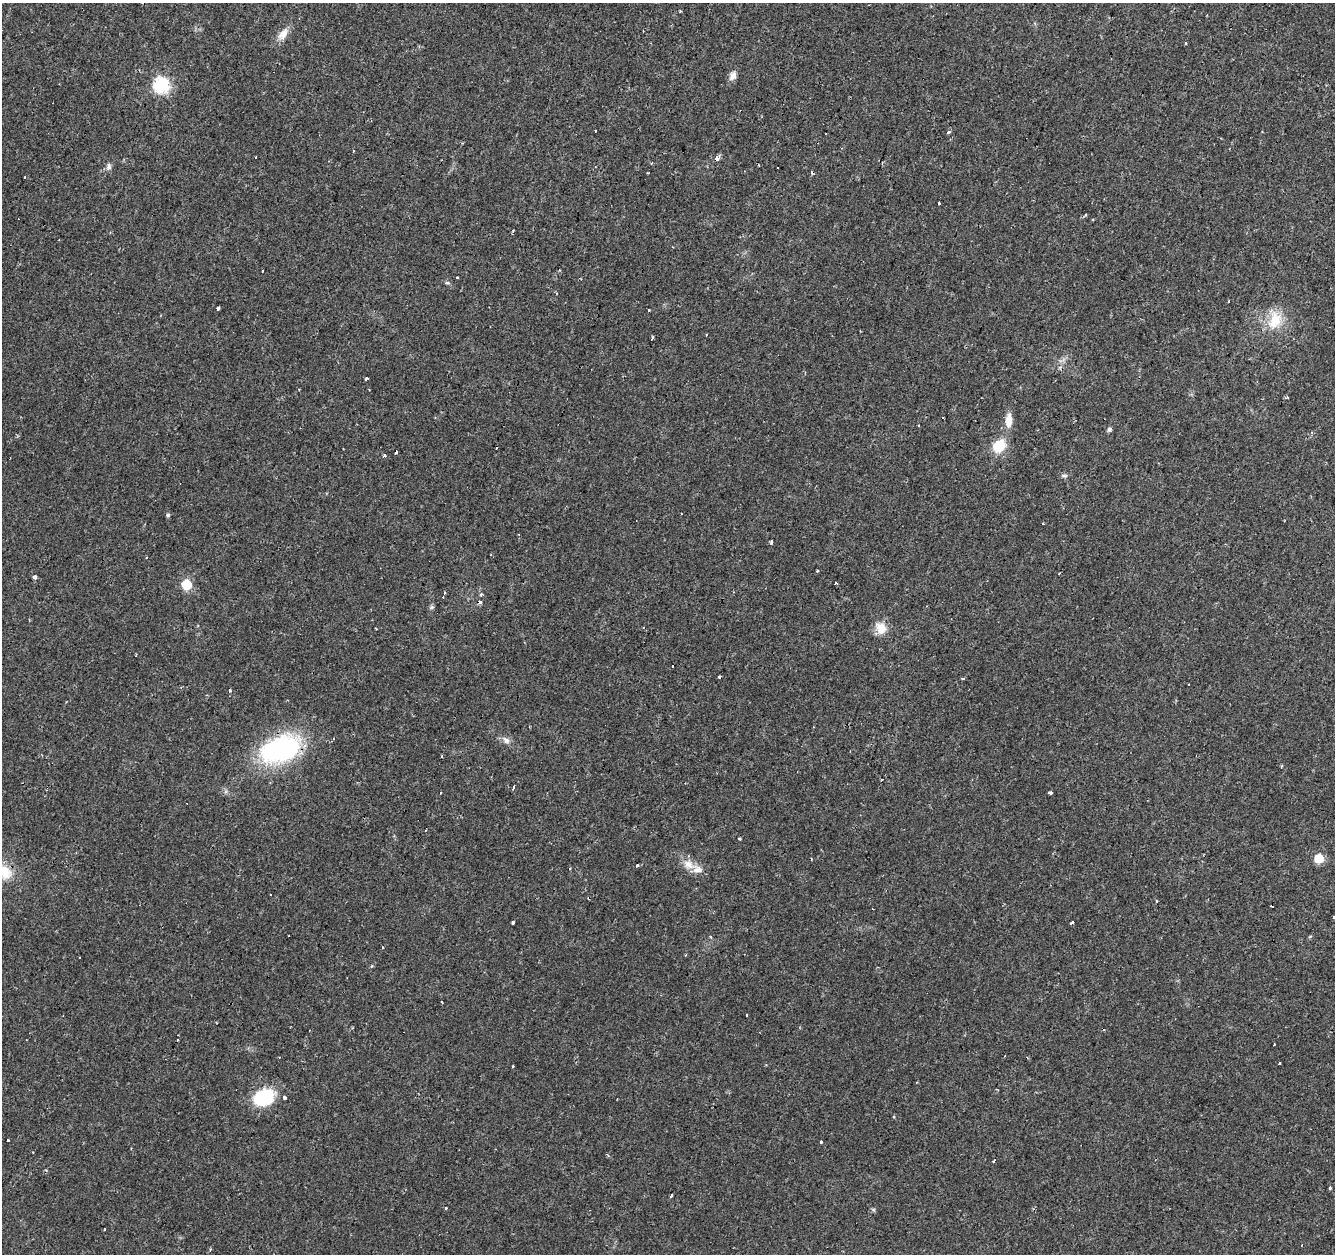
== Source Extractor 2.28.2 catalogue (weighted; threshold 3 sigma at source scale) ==
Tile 10 of 4 x 4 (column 2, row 3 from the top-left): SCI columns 1335-2667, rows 1466-2717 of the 5339 x 5500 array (HDU 1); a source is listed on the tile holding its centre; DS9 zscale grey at full resolution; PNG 1337 x 1256 px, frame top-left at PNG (2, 3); no overlay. Shown black and unused: <1% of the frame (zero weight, under 2 of 3 exposures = <1% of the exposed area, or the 3 px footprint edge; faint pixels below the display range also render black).
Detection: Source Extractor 2.28.2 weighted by HDU 2 'WHT'; one run over the whole footprint, this tile lists its part. Background 0.0241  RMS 0.0034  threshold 0.0151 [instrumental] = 3 sigma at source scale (4.5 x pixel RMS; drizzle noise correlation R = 1.50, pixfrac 1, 0.0396/0.0396 arcsec/px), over >= 5 px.
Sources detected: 105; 31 cosmic-ray / hot-pixel residue — not listed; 2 inside a brighter listed object's ellipse — not listed separately; the other 72 listed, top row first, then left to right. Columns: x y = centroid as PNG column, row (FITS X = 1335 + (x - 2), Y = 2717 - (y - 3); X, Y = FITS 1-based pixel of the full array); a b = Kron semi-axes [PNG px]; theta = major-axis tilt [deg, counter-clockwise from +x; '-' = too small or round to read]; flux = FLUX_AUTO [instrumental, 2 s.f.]
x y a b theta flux
680 11 3 2 - 0.33
282 34 20 9 55 3.4
733 75 13 8 66 1.9
161 85 7 7 - 68
595 131 3 2 - 0.53
948 132 4 4 - 0.75
255 157 3 2 - 0.43
716 159 4 3 - 6.8
109 167 10 6 78 1.2
938 203 3 3 - 5.9
1085 215 4 3 - 0.34
262 270 3 2 - 0.49
456 278 3 3 - 1.2
1228 301 3 2 - 0.48
217 308 3 3 - 7.1
648 310 3 3 - 0.73
1275 320 26 18 74 9.2
706 335 3 3 - 0.78
652 338 4 2 - 0.55
366 378 3 3 - 2.4
1286 397 6 2 15 0.38
1009 420 21 9 89 3.6
1109 429 5 5 - 0.95
999 446 17 13 48 7.9
1064 476 8 4 -8 0.65
168 515 5 5 - 0.52
771 542 4 3 - 1.5
817 571 3 3 - 0.28
35 577 4 4 - 1.6
835 583 3 3 - 1
187 585 6 6 - 18
444 592 3 2 - 0.58
481 594 5 3 - 0.56
431 607 7 5 20 0.57
881 628 15 12 -53 4.6
135 656 3 2 - 0.4
719 677 3 3 - 0.45
963 678 3 3 - 2.3
1188 684 3 2 - 0.42
229 690 3 3 - 1.1
333 739 3 2 - 0.35
506 740 11 8 -39 1.7
280 749 50 28 19 48
441 756 3 2 - 0.5
882 779 3 2 - 0.39
513 787 3 2 - 0.74
1050 793 4 3 - 2.1
740 839 3 2 - 0.43
1319 858 6 6 - 11
811 859 3 2 - 0.33
689 864 15 12 -41 3.8
637 865 4 3 - 2.8
570 868 3 2 - 0.58
3 872 28 17 -34 8.5
1157 901 3 2 - 0.6
1072 922 5 2 - 0.63
513 923 3 3 - 0.48
711 936 4 3 - 0.38
382 947 3 2 - 0.63
371 966 4 4 - 0.4
442 1002 3 2 - 1.1
1274 1044 3 2 - 0.38
1279 1063 3 3 - 0.77
264 1097 20 14 21 20
284 1097 4 3 - 6.3
7 1140 3 3 - 1.4
821 1141 3 3 - 0.54
994 1161 3 3 - 1
1330 1188 4 3 - 0.44
671 1195 3 3 - 2.3
445 1208 3 3 - 1
873 1209 6 4 -19 0.45
Overlapping masked pixels (flux is a lower limit): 3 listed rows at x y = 716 159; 280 749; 3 872
Isophote crosses this tile's border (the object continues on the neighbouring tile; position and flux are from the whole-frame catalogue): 1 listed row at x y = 3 872
Unlisted compact peaks at least as high as the median listed source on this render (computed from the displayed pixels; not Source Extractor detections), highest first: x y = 447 283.